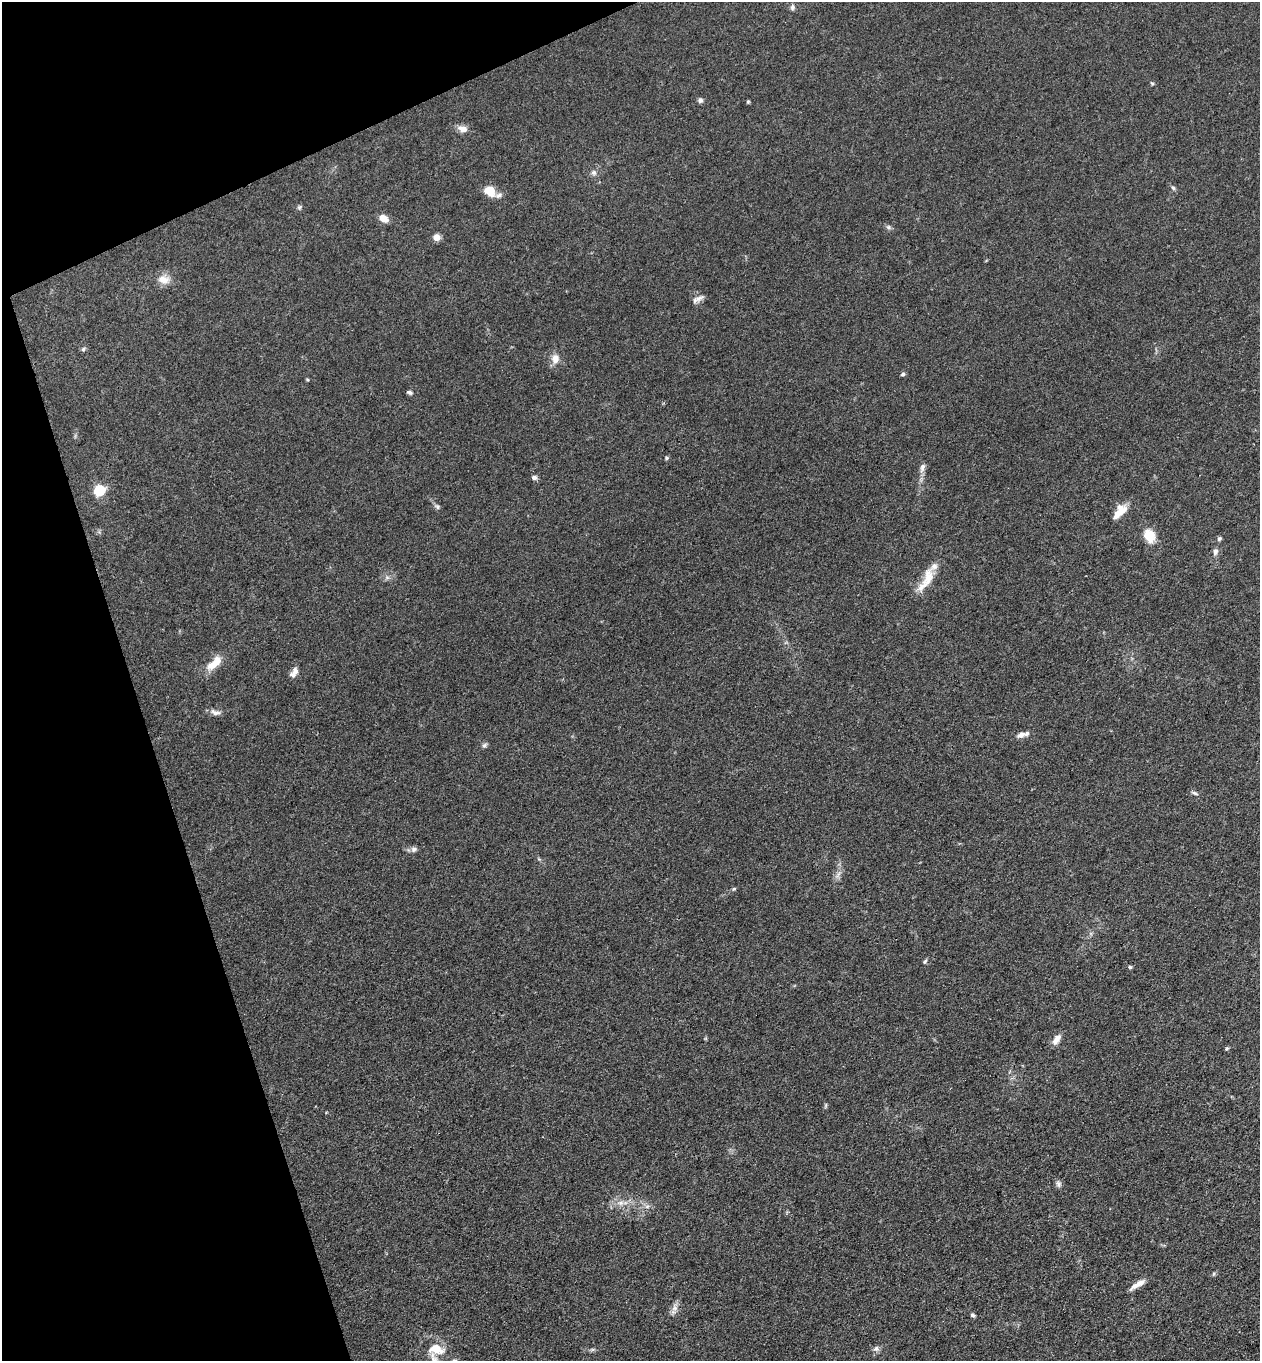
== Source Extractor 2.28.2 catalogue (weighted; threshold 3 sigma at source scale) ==
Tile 5 of 4 x 4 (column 1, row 2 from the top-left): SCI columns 301-1558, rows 2776-4134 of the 5504 x 5548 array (HDU 1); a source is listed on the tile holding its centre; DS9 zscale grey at full resolution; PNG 1262 x 1363 px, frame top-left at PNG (2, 2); no overlay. Shown black and unused: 17% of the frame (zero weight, under 3 of 4 exposures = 5% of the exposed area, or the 3 px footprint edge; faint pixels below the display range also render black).
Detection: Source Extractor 2.28.2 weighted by HDU 2 'WHT'; one run over the whole footprint, this tile lists its part. Background 0.0936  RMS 0.0064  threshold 0.0286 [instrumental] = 3 sigma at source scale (4.5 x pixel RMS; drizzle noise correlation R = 1.50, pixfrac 1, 0.05/0.05 arcsec/px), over >= 5 px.
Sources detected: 60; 5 inside a brighter listed object's ellipse — not listed separately; the other 55 listed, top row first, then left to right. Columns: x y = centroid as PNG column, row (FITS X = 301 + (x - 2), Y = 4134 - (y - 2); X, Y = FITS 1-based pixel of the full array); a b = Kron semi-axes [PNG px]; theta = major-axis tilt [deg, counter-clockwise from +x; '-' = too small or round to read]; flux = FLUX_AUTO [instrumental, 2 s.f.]
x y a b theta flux
792 7 8 6 90 1.6
1152 83 6 4 -30 0.76
700 100 6 6 - 2
748 102 5 4 - 0.77
463 129 10 7 -15 5
594 173 8 7 - 2
1173 188 7 5 -50 1.3
489 190 11 9 -40 12
299 207 7 5 4 1.2
383 218 9 6 -25 7.4
888 227 8 6 -16 1.5
436 237 6 5 - 6.4
164 279 18 13 -9 6.8
698 299 17 6 27 2.9
83 349 6 5 - 1.2
555 359 13 10 87 5.3
903 374 6 5 - 1.1
307 379 5 3 - 0.64
409 392 7 4 -21 1.3
666 458 5 4 - 0.84
922 468 13 6 75 3.1
534 477 7 5 -10 1.9
99 490 6 5 - 63
437 507 9 6 -38 1.5
1119 511 20 10 50 9.2
1149 536 17 13 -66 11
1219 539 6 5 - 1.2
1215 552 11 6 79 2.4
387 577 7 4 0 1.5
928 579 30 14 79 12
214 663 26 10 42 10
294 672 13 7 56 3.7
215 712 15 7 -13 3
1021 735 11 7 22 3.5
484 745 8 6 44 1.5
1195 793 12 3 -24 1.3
414 849 9 7 17 2
539 859 6 4 -43 0.82
838 874 12 5 63 2.6
734 889 6 4 29 0.83
925 961 8 4 62 1
1130 967 5 4 - 1
1056 1039 15 7 58 5
1227 1048 5 4 - 0.84
826 1105 8 3 71 0.8
1058 1184 9 7 -76 1.9
620 1203 11 7 -6 3.8
647 1207 7 4 1 1.5
1214 1274 6 4 89 0.76
1137 1284 20 5 32 5.4
674 1308 11 8 -83 3.4
972 1315 5 5 - 1.2
876 1348 8 7 - 2.1
436 1349 22 13 -10 12
592 1349 8 4 9 1.3